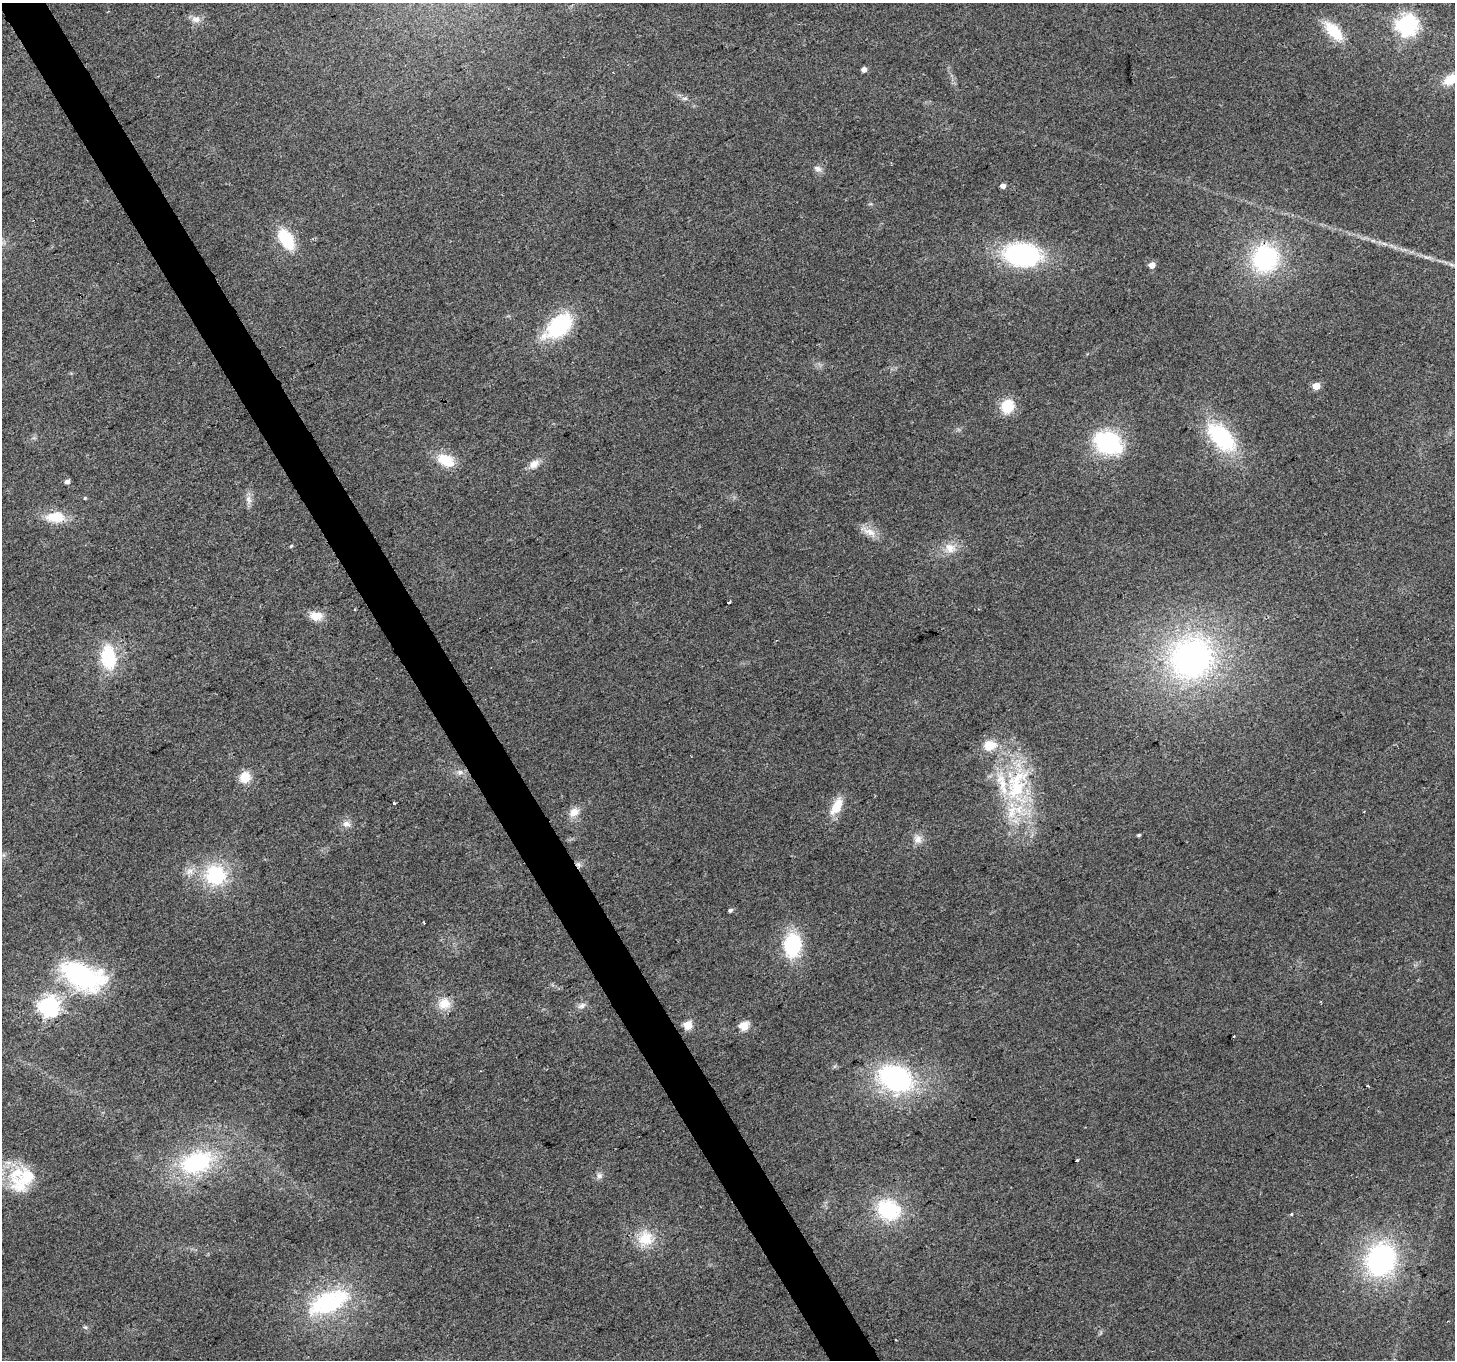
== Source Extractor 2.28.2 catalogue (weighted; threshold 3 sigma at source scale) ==
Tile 11 of 4 x 4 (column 3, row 3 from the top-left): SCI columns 2906-4358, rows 1466-2823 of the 5813 x 5705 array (HDU 1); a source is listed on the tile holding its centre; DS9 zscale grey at full resolution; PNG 1457 x 1362 px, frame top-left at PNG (2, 3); no overlay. Shown black and unused: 3% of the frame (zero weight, under 2 of 3 exposures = <1% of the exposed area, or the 3 px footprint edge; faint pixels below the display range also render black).
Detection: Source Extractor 2.28.2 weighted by HDU 2 'WHT'; one run over the whole footprint, this tile lists its part. Background 0.035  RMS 0.0064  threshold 0.0286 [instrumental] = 3 sigma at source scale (4.5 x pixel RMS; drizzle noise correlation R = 1.50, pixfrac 1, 0.0396/0.0396 arcsec/px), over >= 5 px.
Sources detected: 72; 2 cosmic-ray / hot-pixel residue — not listed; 3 inside a brighter listed object's ellipse — not listed separately; the other 67 listed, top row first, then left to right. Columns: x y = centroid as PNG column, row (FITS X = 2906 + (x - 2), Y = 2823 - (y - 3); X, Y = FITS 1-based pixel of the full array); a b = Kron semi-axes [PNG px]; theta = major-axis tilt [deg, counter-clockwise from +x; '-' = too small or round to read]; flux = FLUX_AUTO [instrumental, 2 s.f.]
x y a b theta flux
196 19 13 9 -8 4.2
1407 25 7 7 - 400
1333 31 26 12 -47 21
864 69 4 4 - 3.7
1451 79 17 10 29 14
685 98 8 4 -8 1.6
817 168 12 7 -22 2.9
1003 186 4 4 - 3.4
870 204 6 4 17 0.74
286 239 20 11 -59 30
1022 255 33 21 -7 100
1427 257 13 3 0 1.6
1265 258 27 26 - 76
1152 265 5 5 - 7.2
559 325 27 16 41 64
1316 386 5 5 - 13
1007 406 16 14 61 15
1221 437 34 18 -47 63
1108 443 27 22 -23 65
446 460 23 14 -27 16
534 464 15 9 35 5.6
67 481 5 4 - 3
85 498 4 4 - 0.65
248 499 12 7 -79 3.7
55 517 24 13 0 15
870 532 21 10 -26 6.9
291 546 5 3 - 0.71
950 548 15 13 -70 8.1
729 602 4 3 - 1
316 616 16 10 -3 8.3
108 657 20 11 -82 43
1191 658 49 46 29 200
990 745 12 9 13 13
460 772 8 7 - 2.5
245 777 13 11 67 11
1017 785 54 29 70 65
393 803 3 3 - 11
837 806 24 11 61 12
1364 811 3 2 - 0.52
574 812 14 10 42 6.6
346 824 11 9 4 3.8
1139 835 4 3 - 0.92
918 839 12 10 -61 4.9
578 864 8 7 - 2.3
190 871 10 7 15 3.7
215 875 24 23 - 42
730 910 4 4 - 1.7
423 922 3 2 - 0.48
792 945 21 15 84 49
83 976 59 32 -23 84
444 1004 17 15 4 9.9
48 1006 7 7 - 380
582 1006 12 7 26 2.9
688 1025 5 5 - 28
744 1026 5 5 - 28
1234 1036 3 2 - 1.4
895 1078 34 25 -27 110
1076 1160 3 3 - 2.3
196 1162 36 23 19 70
599 1176 9 8 - 2.5
25 1180 41 21 42 28
888 1210 27 21 -27 46
1292 1214 4 3 - 0.53
646 1238 22 21 - 18
1381 1259 31 27 69 120
328 1302 44 21 24 78
85 1327 7 5 18 1.2
Overlapping masked pixels (flux is a lower limit): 2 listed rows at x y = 1265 258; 578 864
Isophote crosses this tile's border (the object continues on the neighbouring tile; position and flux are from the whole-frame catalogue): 1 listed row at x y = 1451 79